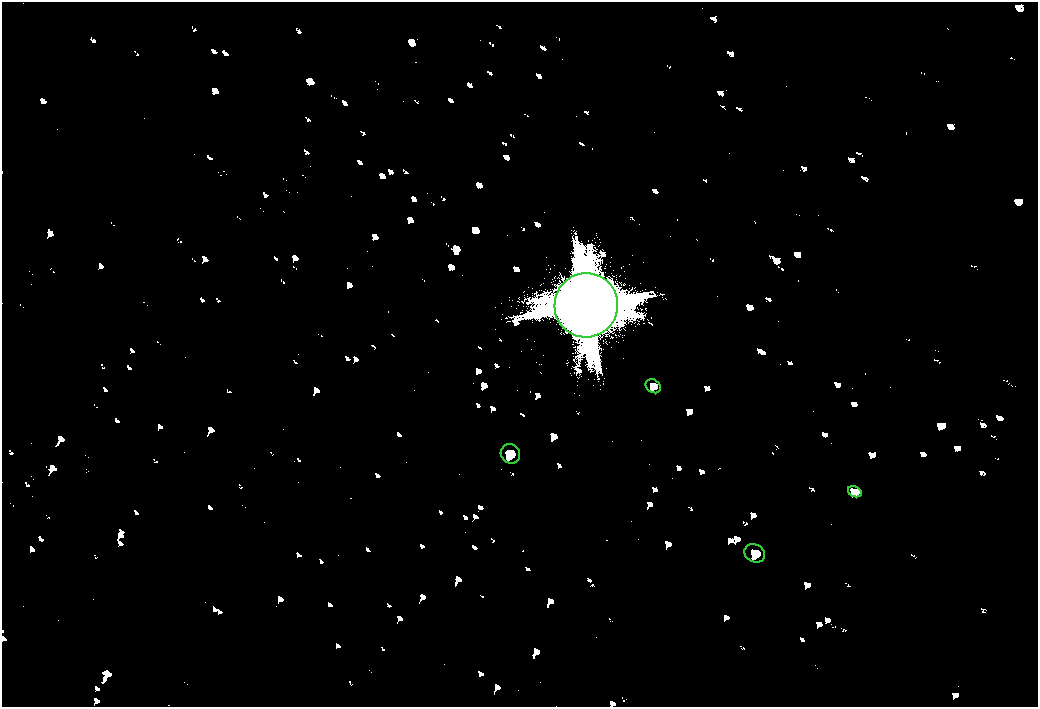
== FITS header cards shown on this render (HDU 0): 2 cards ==
NAXIS1  =                 2072
NAXIS2  =                 1410

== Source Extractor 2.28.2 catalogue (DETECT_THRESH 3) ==
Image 2072 x 1410 px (HDU 0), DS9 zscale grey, zoomed out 1/2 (1 PNG px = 2 x 2 image px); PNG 1040 x 709 px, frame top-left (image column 1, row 1410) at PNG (2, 2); each listed source drawn as its Kron ellipse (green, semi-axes under 4 px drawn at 4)
Background 80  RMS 28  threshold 83.1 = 3 sigma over >= 5 px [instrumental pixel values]
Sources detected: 5; all 5 listed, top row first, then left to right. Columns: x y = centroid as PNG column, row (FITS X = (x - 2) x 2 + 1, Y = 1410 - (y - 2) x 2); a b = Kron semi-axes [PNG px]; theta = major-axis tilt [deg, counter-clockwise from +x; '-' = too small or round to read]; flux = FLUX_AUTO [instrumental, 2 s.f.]
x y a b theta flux
586 305 32 32 - 450000
653 386 8 6 -36 17000
510 454 10 9 - 34000
855 492 7 5 -26 13000
755 553 11 8 -29 35000